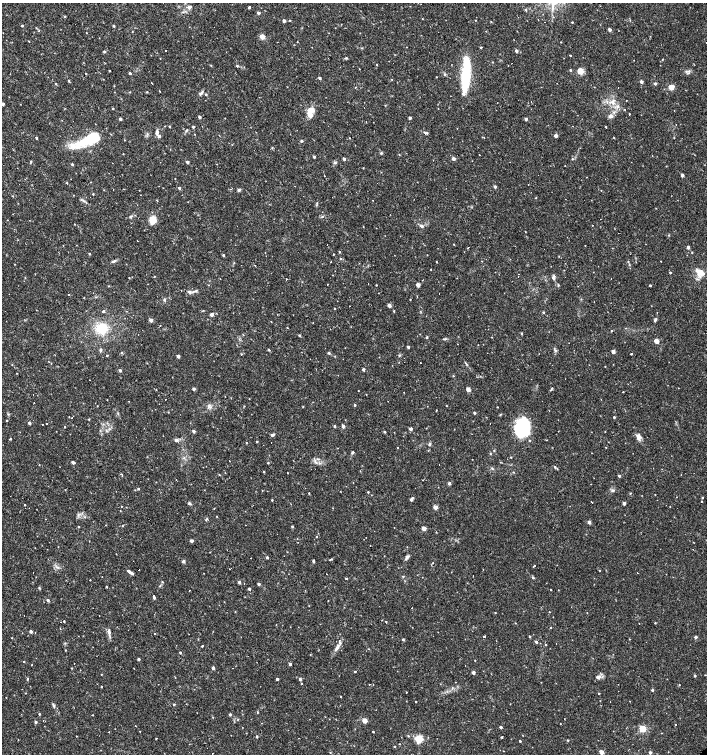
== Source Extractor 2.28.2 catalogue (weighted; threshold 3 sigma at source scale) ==
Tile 11 of 4 x 4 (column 3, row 3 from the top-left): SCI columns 3028-4436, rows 1505-3007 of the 5991 x 6017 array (HDU 1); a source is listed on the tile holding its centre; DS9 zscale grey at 2 x 2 block average (1 PNG px = mean of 2 x 2 image px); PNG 709 x 756 px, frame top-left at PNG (2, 3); no overlay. Shown black and unused: <1% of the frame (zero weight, under 2 of 3 exposures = <1% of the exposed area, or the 3 px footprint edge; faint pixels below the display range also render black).
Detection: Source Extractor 2.28.2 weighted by HDU 2 'WHT'; one run over the whole footprint, this tile lists its part. Background 0.0173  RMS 0.0019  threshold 0.00854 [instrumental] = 3 sigma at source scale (4.5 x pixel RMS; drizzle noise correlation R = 1.50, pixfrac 1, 0.0396/0.0396 arcsec/px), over >= 5 px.
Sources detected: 385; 1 inside a brighter object's white glare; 38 cosmic-ray / hot-pixel residue — not listed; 7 inside a brighter listed object's ellipse — not listed separately; the other 339 listed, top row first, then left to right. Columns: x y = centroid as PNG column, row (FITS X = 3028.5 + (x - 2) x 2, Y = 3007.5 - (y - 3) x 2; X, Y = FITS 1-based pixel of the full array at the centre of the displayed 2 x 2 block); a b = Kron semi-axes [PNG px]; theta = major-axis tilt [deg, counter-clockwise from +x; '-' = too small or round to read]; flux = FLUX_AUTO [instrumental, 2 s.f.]
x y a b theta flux
190 7 5 4 - 1.5
249 7 2 2 - 0.7
526 10 3 2 - 0.35
258 13 2 2 - 1.3
65 16 2 2 - 0.5
422 19 2 2 - 0.18
290 20 2 2 - 0.27
538 20 2 2 - 0.2
284 21 2 2 - 1.5
491 21 2 2 - 0.22
572 22 2 2 - 0.35
22 26 2 2 - 0.61
113 26 2 2 - 0.74
610 29 2 2 - 1.7
262 37 3 2 - 7.2
29 41 3 2 - 0.2
481 47 2 2 - 0.61
516 51 2 2 - 1.5
104 52 4 3 - 0.39
570 55 2 2 - 0.43
346 58 4 3 - 0.47
662 59 2 2 - 0.27
377 64 2 2 - 1.7
211 65 3 2 - 0.26
237 66 3 2 - 0.58
570 70 3 2 - 0.43
109 71 2 2 - 0.28
466 71 38 9 84 22
580 71 3 3 - 14
686 71 3 3 - 0.63
130 73 2 2 - 14
86 74 2 2 - 0.25
320 78 2 2 - 1.3
68 81 2 2 - 0.6
641 82 3 2 - 1.4
655 83 2 2 - 1
56 84 3 2 - 0.35
671 87 3 3 - 10
355 88 2 2 - 0.71
160 91 2 2 - 0.59
147 92 3 2 - 0.26
201 93 6 4 34 0.96
206 94 3 2 - 0.36
531 101 2 2 - 0.26
613 101 8 3 66 1.5
3 104 3 2 - 1.1
618 106 4 4 - 0.92
113 109 2 2 - 0.4
625 109 2 2 - 0.29
310 112 12 8 74 5.3
629 114 2 2 - 1.4
611 116 6 4 7 1.4
199 117 2 2 - 1.2
410 118 2 2 - 1.4
526 119 2 2 - 1.5
169 126 2 2 - 0.42
193 127 2 2 - 0.68
606 127 2 2 - 1.8
186 130 6 2 49 0.45
157 132 6 3 86 1.4
426 133 6 3 -11 0.73
159 136 3 2 - 1.7
556 136 2 2 - 2
91 137 40 8 34 17
36 138 2 2 - 0.66
349 138 2 2 - 0.19
614 138 2 2 - 0.26
301 141 3 3 - 0.46
381 153 4 3 - 0.43
399 154 2 2 - 0.23
314 157 2 2 - 0.86
453 158 2 2 - 1.9
344 159 2 2 - 1.3
572 159 3 3 - 0.41
31 162 4 2 - 0.41
187 162 2 2 - 1.3
335 162 4 2 - 0.46
72 164 2 2 - 0.74
216 164 2 2 - 0.77
565 166 2 2 - 0.15
363 168 2 2 - 0.22
682 175 2 2 - 1.4
67 183 2 2 - 0.3
495 186 2 2 - 1.3
179 188 2 2 - 0.78
239 190 4 3 - 0.79
601 190 2 2 - 0.16
93 194 2 2 - 0.34
536 198 2 2 - 0.23
188 202 2 2 - 0.13
322 216 3 2 - 0.28
130 217 4 3 - 0.47
152 220 8 6 74 4.9
75 224 3 2 - 0.21
422 226 3 2 - 1.7
454 244 2 2 - 0.23
688 247 2 2 - 1.4
468 248 2 2 - 0.36
339 252 3 2 - 0.32
692 252 2 2 - 0.29
89 254 3 2 - 0.31
333 254 2 2 - 0.65
223 255 2 2 - 0.65
340 258 2 2 - 4.7
113 261 4 3 - 0.57
482 261 2 2 - 0.17
628 261 3 2 - 0.27
661 261 2 2 - 0.15
436 262 2 2 - 0.25
15 264 2 2 - 0.19
255 266 2 2 - 0.67
431 269 2 2 - 0.24
670 273 2 2 - 0.51
701 273 12 8 0 4.2
519 274 2 2 - 14
155 276 2 2 - 0.23
25 278 2 2 - 0.2
129 278 2 2 - 0.24
553 278 5 4 - 0.97
286 279 2 2 - 0.59
368 283 2 2 - 0.43
376 285 2 2 - 0.27
418 285 2 2 - 3.9
558 285 3 2 - 0.32
650 285 2 2 - 0.48
109 286 2 2 - 0.2
196 291 5 3 - 0.7
189 292 4 3 - 0.84
68 294 2 2 - 0.3
410 299 2 2 - 0.26
164 300 4 3 - 0.53
389 306 2 2 - 2.8
335 309 2 2 - 0.22
103 311 2 2 - 52
394 311 3 2 - 0.33
543 312 3 2 - 0.44
211 314 2 2 - 2.3
151 320 2 2 - 2.7
655 320 4 3 - 0.63
101 328 12 11 - 11
287 328 2 2 - 0.21
611 331 2 2 - 0.29
521 333 2 2 - 0.47
299 335 3 2 - 0.57
427 337 3 2 - 0.45
444 339 5 2 - 0.51
656 341 3 2 - 6.3
408 347 2 2 - 1.3
101 350 3 3 - 0.98
268 350 3 2 - 0.29
555 350 3 2 - 0.4
121 352 3 2 - 0.34
613 352 2 2 - 2.7
329 353 3 3 - 0.47
241 354 2 2 - 0.48
631 354 2 2 - 0.38
55 355 2 2 - 0.92
107 355 2 2 - 0.47
399 355 3 2 - 0.42
178 356 2 2 - 2.2
363 369 2 2 - 1.3
120 370 3 3 - 0.91
453 376 2 2 - 0.26
90 380 2 2 - 0.8
552 388 4 3 - 0.53
156 389 2 2 - 2.4
194 389 2 2 - 1.6
468 390 3 2 - 4.7
623 392 2 2 - 0.22
355 405 2 2 - 0.56
209 406 6 3 87 1
303 406 2 2 - 0.3
446 406 2 2 - 0.19
497 407 2 2 - 0.22
168 412 2 2 - 0.27
474 413 2 2 - 0.84
69 417 2 2 - 0.17
614 417 2 2 - 0.67
89 419 2 2 - 0.31
7 421 3 2 - 0.2
29 423 2 2 - 1.8
42 424 2 2 - 0.23
334 426 3 2 - 0.53
343 426 2 2 - 2
65 427 2 2 - 1.1
522 428 17 12 77 33
411 429 2 2 - 1.8
194 431 2 2 - 1.5
558 431 2 2 - 0.18
384 432 2 2 - 0.73
272 435 5 3 - 0.74
639 437 8 6 -38 1.8
10 439 2 2 - 0.47
176 440 5 4 - 0.88
530 440 2 2 - 0.37
257 442 3 2 - 0.32
429 444 4 3 - 0.63
605 447 2 2 - 0.16
397 448 2 2 - 1.6
353 452 4 3 - 0.45
490 454 3 2 - 0.3
511 457 2 2 - 0.31
318 459 3 2 - 0.37
73 462 2 2 - 1.8
315 462 7 3 -60 0.88
268 463 2 2 - 0.39
439 464 2 2 - 0.39
555 467 4 3 - 0.52
492 469 3 2 - 0.34
264 472 2 2 - 0.34
288 473 2 2 - 0.29
122 475 3 2 - 0.42
219 475 2 2 - 0.4
619 476 2 2 - 0.92
423 480 2 2 - 0.65
449 483 2 2 - 1.6
138 489 2 2 - 0.48
613 490 4 3 - 0.85
368 492 2 2 - 0.33
309 493 2 2 - 0.31
655 495 2 2 - 0.17
413 498 3 2 - 0.36
702 498 2 2 - 0.4
411 499 2 2 - 1.4
272 500 2 2 - 0.32
702 501 2 2 - 0.27
592 502 2 2 - 1.8
189 503 3 2 - 1.2
624 503 2 2 - 1.5
25 505 2 2 - 0.97
435 507 2 2 - 4.1
670 507 2 2 - 0.15
120 511 2 2 - 0.2
217 516 2 2 - 0.24
46 519 2 2 - 0.19
206 519 5 2 - 0.44
589 522 2 2 - 1.8
122 525 3 2 - 0.26
292 526 3 2 - 0.48
78 527 2 2 - 0.37
424 528 2 2 - 4.2
316 536 2 2 - 0.21
191 541 2 2 - 2.1
267 557 2 2 - 0.93
407 557 7 3 48 1.1
331 559 4 3 - 0.44
183 561 2 2 - 1.4
313 561 3 2 - 0.81
432 563 2 2 - 0.18
534 566 3 2 - 0.34
57 567 5 3 - 0.74
129 571 5 3 - 1.2
326 574 2 2 - 0.67
473 576 2 2 - 0.19
533 577 4 3 - 0.5
346 578 3 2 - 0.41
90 580 2 2 - 1.6
162 582 3 2 - 0.28
239 582 2 2 - 1.4
259 584 2 2 - 1.3
106 587 2 2 - 0.35
39 588 4 3 - 0.4
249 589 2 2 - 1
551 590 2 2 - 0.26
154 598 3 2 - 0.75
48 600 3 2 - 0.92
411 608 2 2 - 0.74
235 612 2 2 - 0.21
549 612 2 2 - 0.17
495 613 2 2 - 0.21
587 613 2 2 - 0.16
64 621 2 2 - 0.32
386 622 2 2 - 0.31
515 623 2 2 - 0.2
655 623 3 2 - 0.27
551 627 2 2 - 0.7
60 628 4 2 - 0.25
31 631 2 2 - 1.8
109 631 8 3 -73 1.3
484 636 2 2 - 1.1
530 636 2 2 - 0.58
695 637 2 2 - 1.3
403 639 4 3 - 0.42
629 639 3 2 - 0.2
536 642 3 2 - 1.3
545 645 2 2 - 0.29
202 646 2 2 - 1.7
337 648 9 4 53 1.6
65 650 3 2 - 0.24
180 653 2 2 - 0.59
310 654 3 2 - 0.19
138 659 2 2 - 1.1
24 661 2 2 - 0.33
290 664 2 2 - 1.1
465 665 2 2 - 0.39
72 668 2 2 - 0.22
213 668 2 2 - 1.9
232 668 2 2 - 1.5
355 671 2 2 - 0.53
473 672 2 2 - 1.9
101 674 2 2 - 0.2
695 676 2 2 - 0.64
598 677 8 4 20 1.3
27 678 3 2 - 0.35
277 679 2 2 - 0.97
300 679 3 2 - 1
301 684 2 2 - 0.27
369 684 2 2 - 0.16
102 687 2 2 - 0.29
652 690 3 2 - 0.69
406 692 2 2 - 0.25
599 693 2 2 - 0.34
340 696 2 2 - 0.24
416 702 2 2 - 0.56
174 704 2 2 - 0.51
54 705 5 3 - 0.67
257 712 3 2 - 0.29
39 714 2 2 - 0.46
230 714 2 2 - 0.8
93 715 2 2 - 0.18
364 720 3 2 - 6
36 722 2 2 - 0.85
560 724 2 2 - 0.31
135 726 2 2 - 0.19
501 727 2 2 - 1.3
642 729 3 3 - 15
373 732 2 2 - 0.35
246 733 2 2 - 0.15
408 736 3 2 - 0.31
257 737 3 2 - 0.49
502 737 2 2 - 0.42
419 739 3 3 - 32
18 740 2 2 - 1.4
568 740 3 2 - 0.33
520 741 2 2 - 0.51
394 746 2 2 - 0.34
330 752 3 2 - 0.31
601 752 2 2 - 4.2
650 752 4 3 - 0.49
Isophote crosses this tile's border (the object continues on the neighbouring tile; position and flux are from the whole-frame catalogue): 1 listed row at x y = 3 104
Diffuse or blended objects may show on this block-average render without a row.